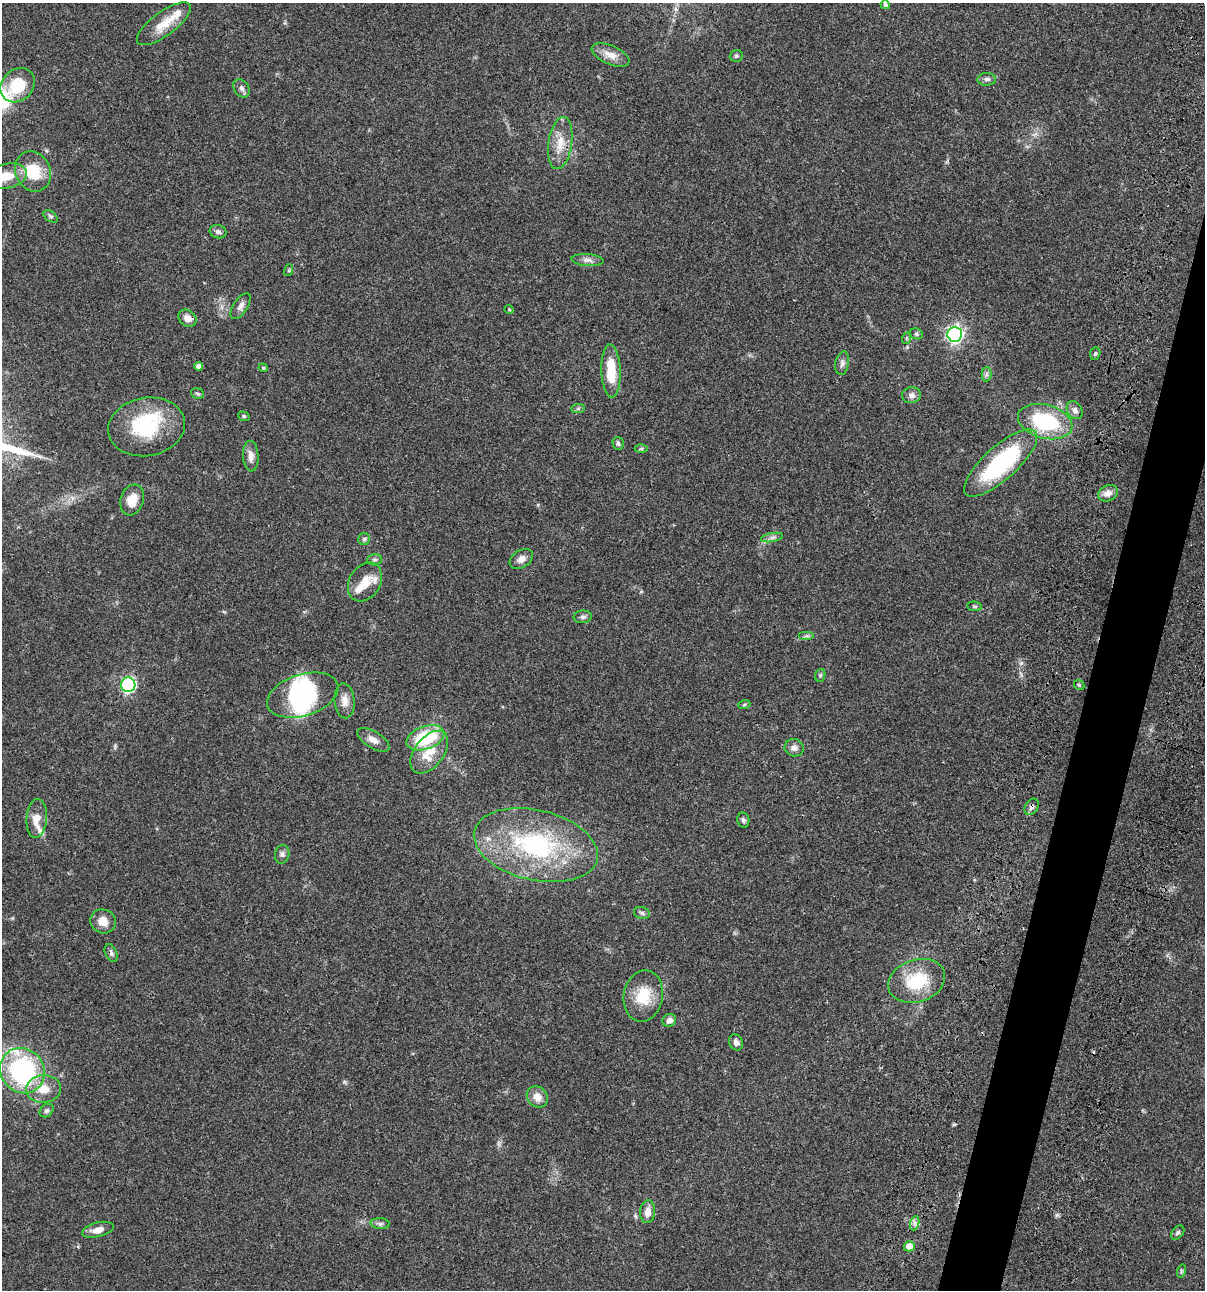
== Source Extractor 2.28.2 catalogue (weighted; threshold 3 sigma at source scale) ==
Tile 10 of 4 x 4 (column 2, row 3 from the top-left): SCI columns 1437-2639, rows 1408-2695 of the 5404 x 5390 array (HDU 1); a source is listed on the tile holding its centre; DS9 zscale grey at full resolution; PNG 1207 x 1292 px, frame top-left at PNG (2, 3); each listed source drawn as its Kron ellipse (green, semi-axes under 4 px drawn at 4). Shown black and unused: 4% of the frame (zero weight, under 3 of 4 exposures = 9% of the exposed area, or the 3 px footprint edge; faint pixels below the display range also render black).
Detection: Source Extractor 2.28.2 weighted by HDU 2 'WHT'; one run over the whole footprint, this tile lists its part. Background 0.0472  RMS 0.0054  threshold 0.0242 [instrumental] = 3 sigma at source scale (4.5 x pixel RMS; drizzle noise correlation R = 1.50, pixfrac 1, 0.05/0.05 arcsec/px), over >= 5 px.
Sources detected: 90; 3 inside a brighter object's white glare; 1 cosmic-ray / hot-pixel residue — neither listed nor drawn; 6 inside a brighter listed object's ellipse — not listed separately; the other 80 listed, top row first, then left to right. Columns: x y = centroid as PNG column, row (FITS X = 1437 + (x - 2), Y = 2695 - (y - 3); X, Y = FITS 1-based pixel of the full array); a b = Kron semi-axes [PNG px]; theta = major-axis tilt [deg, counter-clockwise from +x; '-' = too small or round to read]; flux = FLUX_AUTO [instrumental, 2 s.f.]
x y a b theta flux
885 5 5 4 - 1.2
164 24 32 12 36 10
611 55 20 9 -24 5.5
736 56 6 6 - 1
987 79 9 6 2 1.7
18 85 19 15 44 17
241 88 10 7 -57 1.7
560 143 26 12 82 9.2
33 171 21 17 -65 16
6 176 21 12 12 9.2
51 216 8 5 -36 1
218 232 8 6 -15 1.5
587 260 16 6 -4 2.5
289 270 6 4 73 0.57
241 306 15 7 57 2.5
509 309 4 3 - 0.54
187 318 10 7 -35 3.3
916 334 7 5 -22 0.85
955 334 7 7 - 160
907 338 6 3 70 0.54
1095 353 6 5 - 0.88
842 363 12 6 80 1.8
198 366 4 4 - 2.5
263 368 4 4 - 0.54
611 371 27 9 -88 14
986 374 7 5 89 1.2
198 394 7 5 -20 0.88
912 395 9 8 - 2.4
578 409 7 4 1 0.82
1075 410 9 7 -58 2.3
244 416 6 4 -22 0.72
1045 422 28 16 -15 42
147 427 39 29 11 35
618 444 6 5 - 1.1
641 449 6 4 1 0.82
251 456 15 8 -86 3.9
1001 463 47 16 42 54
1108 493 10 8 25 3.4
132 500 16 11 72 7.1
772 538 11 4 11 1.5
364 539 6 6 - 0.99
521 559 13 8 34 3.2
375 560 7 5 2 1.2
365 582 21 15 58 8
974 606 7 4 -7 0.84
583 617 9 6 6 1.5
807 636 8 4 0 1
820 675 6 5 - 0.86
128 685 7 7 - 95
1079 685 6 4 -43 0.66
303 695 37 20 18 28
344 701 17 10 -86 4.4
744 705 6 4 20 0.64
425 738 20 11 19 29
373 740 18 8 -32 3.7
794 748 9 8 - 2.6
429 752 24 14 53 13
1032 807 9 6 58 1.7
37 818 19 10 86 6.2
743 820 7 6 - 1.2
536 845 63 35 -13 69
282 854 9 7 77 1.6
642 913 8 6 -17 1.3
103 921 13 12 - 5.5
111 953 9 5 -67 1.3
917 981 29 21 19 23
643 996 26 19 80 15
669 1020 7 6 - 2.6
736 1042 8 6 -66 2.1
22 1071 23 21 -52 70
44 1089 17 14 5 8.2
537 1097 11 9 -45 4.9
46 1111 8 6 41 1.2
648 1212 11 7 83 3.9
915 1223 7 4 72 1.4
380 1224 9 5 -4 1.3
98 1230 16 7 13 4.1
1178 1233 8 5 50 1.1
909 1246 5 5 - 6.4
1181 1271 7 4 73 0.78
Overlapping masked pixels (flux is a lower limit): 1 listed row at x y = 1032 807
Isophote crosses this tile's border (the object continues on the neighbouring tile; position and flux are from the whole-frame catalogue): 1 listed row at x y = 6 176